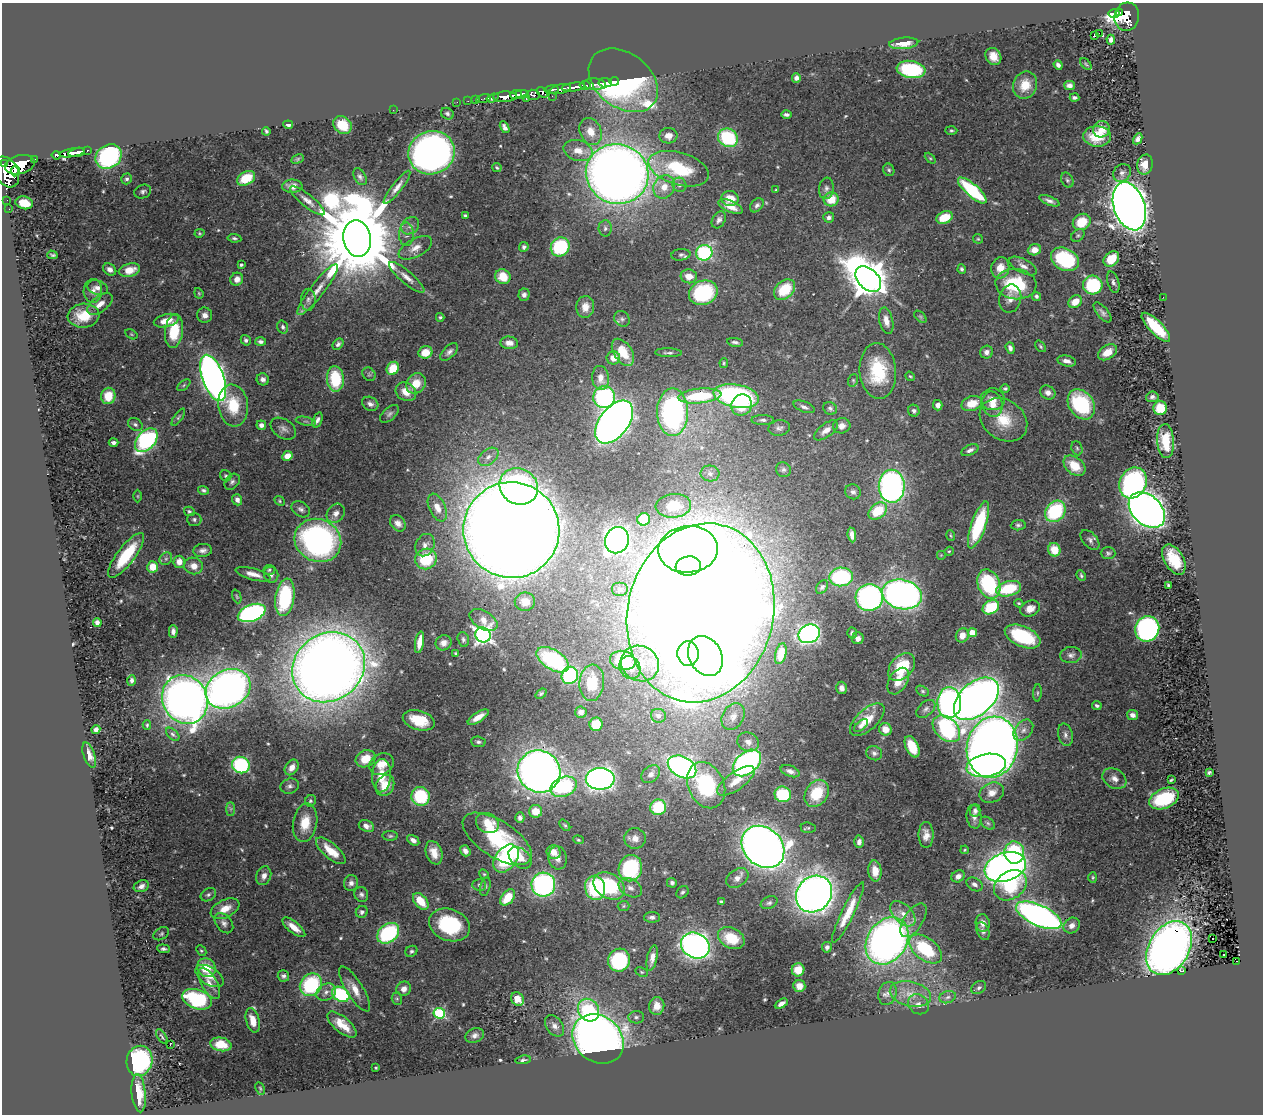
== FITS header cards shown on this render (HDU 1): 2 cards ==
NAXIS1  =                 1261
NAXIS2  =                 1112

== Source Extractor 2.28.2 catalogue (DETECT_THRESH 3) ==
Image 1261 x 1112 px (HDU 1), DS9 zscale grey, 1 PNG px = 1 image px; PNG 1265 x 1116 px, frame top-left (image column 1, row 1112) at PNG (2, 3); each listed source drawn as its Kron ellipse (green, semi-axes under 4 px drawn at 4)
Background 0.422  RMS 0.024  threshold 0.0734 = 3 sigma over >= 5 px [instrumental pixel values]
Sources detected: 538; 1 with non-positive FLUX_AUTO (blend fragments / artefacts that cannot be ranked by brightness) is neither listed nor drawn; of the other 537, the 500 brightest by FLUX_AUTO listed and drawn (37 fainter detections omitted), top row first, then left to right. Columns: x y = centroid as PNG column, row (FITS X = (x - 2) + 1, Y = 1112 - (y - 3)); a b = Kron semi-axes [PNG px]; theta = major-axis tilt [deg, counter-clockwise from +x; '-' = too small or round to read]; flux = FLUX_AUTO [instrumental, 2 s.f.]
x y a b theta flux
1119 13 4 3 - 220
1114 14 5 4 - 970
1127 17 14 12 76 460
1099 33 2 2 - 2100
1094 36 3 3 - 43
1111 40 5 4 - 6
904 43 14 5 5 19
993 56 9 7 -55 18
1086 64 7 4 -45 2.1
1058 65 5 4 - 5.9
911 69 14 8 -8 140
796 78 4 4 - 6.1
623 80 38 27 -37 440
614 81 4 3 - 240
605 83 7 4 -4 170
595 84 11 5 -3 380
585 85 5 3 - 55
1025 85 14 12 68 35
1069 85 5 4 - 7.5
573 87 11 3 8 390
560 89 11 4 14 130
551 90 7 3 7 130
542 93 6 4 -38 160
522 94 6 4 1 140
516 95 5 3 - 180
533 95 6 5 - 190
552 96 2 2 - 8.9
505 97 11 5 3 480
1074 97 5 3 - 4.1
483 98 7 2 14 12
493 98 6 3 19 21
526 99 3 2 - 10
475 100 2 2 - 6.1
468 101 2 2 - 3
457 102 2 2 - 3.9
393 110 2 2 - 61
447 114 6 5 - 3.8
786 115 5 3 - 3.9
288 125 5 3 - 4.7
342 125 10 8 -42 36
505 127 6 4 -61 6
1101 129 8 8 - 16
951 130 6 4 -1 2.8
266 131 4 3 - 2.8
591 132 14 10 -67 25
668 136 9 7 5 16
1097 136 14 10 -3 35
728 138 10 9 - 120
1138 139 6 4 62 6.5
87 150 3 3 - 20
578 151 15 10 -16 21
77 152 8 3 12 230
72 153 13 4 10 300
431 153 23 21 18 840
56 155 4 4 - 56
109 156 14 11 33 240
930 158 6 4 -44 2.2
298 159 6 4 28 2.3
34 160 3 2 - 18
5 164 4 3 - 160
20 165 15 9 14 1000
1145 165 10 8 75 21
497 167 5 3 - 2.1
679 169 31 16 -16 110
889 170 6 5 - 3.5
15 171 5 4 - 210
6 172 16 11 -59 1000
1122 173 9 8 - 6.7
617 174 31 29 -22 2200
360 177 9 5 -60 5.1
246 178 10 6 28 44
127 179 5 5 - 3.8
1067 180 8 5 -62 3.8
679 185 7 7 - 6.9
292 186 10 6 2 10
397 187 20 5 52 11
664 187 12 10 62 20
826 188 11 7 81 6.5
776 190 4 2 - 2
972 190 18 6 -41 160
143 192 9 6 20 4.8
730 199 9 7 -6 26
831 199 7 7 - 34
7 200 2 2 - 2
307 201 22 6 -39 14
1049 201 11 4 -21 6.8
24 203 9 6 -12 36
757 205 8 5 47 4.9
731 206 13 5 -23 18
1129 206 25 15 -71 2900
9 209 2 2 - 2.5
465 215 3 3 - 2.2
829 217 5 5 - 4.8
945 217 8 6 22 44
719 220 9 6 60 7
1082 222 9 8 - 42
410 226 10 8 40 7.4
605 228 8 6 -89 4.4
199 233 5 4 - 2.4
406 234 11 7 88 8.8
1078 235 7 5 42 3.3
234 238 7 4 -7 3.5
357 239 18 14 -80 38000
978 239 5 4 - 1.9
524 247 5 4 - 4
560 247 10 9 - 120
415 248 18 9 28 17
1034 250 7 5 19 14
704 253 8 7 - 210
52 255 5 3 - 2.8
681 255 9 5 6 4.5
1065 259 15 11 -28 140
1111 259 9 6 44 36
241 265 3 3 - 3.2
1023 266 15 7 -27 9.5
1000 268 10 9 - 23
110 269 7 5 -35 9
962 269 4 4 - 3.1
129 270 10 6 15 26
689 276 8 7 - 19
407 277 22 6 -41 14
503 277 8 7 - 30
237 279 6 6 - 12
868 279 15 10 -46 4600
1113 282 11 5 -73 5.5
1016 284 20 15 -5 100
1093 285 10 9 - 120
98 288 10 7 -17 8.6
318 290 32 7 52 25
785 290 12 8 42 56
93 291 12 9 87 12
199 293 5 4 - 2.1
703 293 14 12 23 150
524 295 6 5 - 5.8
1036 296 5 4 - 3.7
1163 297 3 2 - 4.4
1010 299 14 11 77 14
308 300 11 7 87 6.9
1075 302 7 5 38 23
100 304 15 7 37 15
585 307 11 9 86 16
1102 312 12 5 -50 6.3
205 315 7 7 - 9.5
84 316 16 12 6 43
440 317 4 3 - 2.6
920 317 7 4 -44 2.8
622 319 8 7 - 5.3
166 321 13 6 14 24
886 321 13 6 -77 14
283 327 6 5 - 4.3
1156 327 19 6 -45 85
174 331 17 9 84 61
131 334 6 4 -31 2.1
246 340 5 4 - 3.9
261 342 5 4 - 4.9
735 342 8 4 -9 4.6
509 343 9 6 -5 10
338 344 6 4 48 4.5
1041 346 6 4 -51 2.5
1010 348 6 4 -70 6.8
425 352 7 6 - 28
449 352 11 6 45 6.8
623 352 15 9 -57 34
987 352 6 6 - 6.4
1108 352 10 7 32 24
668 353 13 3 -2 4.4
613 358 7 6 - 14
1067 361 9 5 -12 9.2
724 363 5 4 - 2.1
393 368 7 6 - 40
878 371 28 18 -85 97
369 374 7 6 - 3.3
910 376 5 4 - 2
213 378 24 10 -70 1300
601 378 12 8 -85 14
263 379 6 6 - 6.3
335 379 13 8 -85 81
853 380 6 5 - 2.4
416 383 11 9 49 26
184 385 7 4 37 2.6
1005 389 5 4 - 2.8
406 392 11 9 -30 21
1048 392 8 6 -31 8.6
108 396 8 7 - 38
700 396 21 7 6 110
736 396 23 11 -10 350
604 397 11 10 - 220
1152 397 6 5 - 4.8
993 399 12 11 - 19
370 404 8 6 -28 6.8
972 404 10 7 16 29
992 404 13 10 -75 19
1081 404 16 12 -57 130
233 405 21 15 -83 64
742 405 11 10 - 42
938 405 5 5 - 8.9
804 407 11 5 -21 6
830 408 7 6 - 4.3
1160 408 7 7 - 45
914 411 6 5 - 4.7
673 412 24 15 -90 340
390 414 11 6 42 5.5
178 417 10 4 55 3.3
317 420 8 4 69 5.7
763 420 11 5 -1 5.1
1003 420 25 20 -34 51
306 421 10 3 -11 3.2
614 422 25 14 52 1600
135 424 8 6 -33 4.7
261 425 5 4 - 7.1
842 426 9 7 13 11
779 428 11 7 9 6.2
283 429 14 9 -34 9
826 430 14 6 37 13
146 440 14 9 49 290
1166 441 17 8 -86 48
114 443 5 4 - 6
1077 448 7 5 -68 3.3
970 450 9 5 26 5.9
287 456 5 4 - 21
488 457 11 7 38 11
1074 466 12 8 -40 35
783 470 8 7 - 4.8
710 473 9 8 - 7.4
226 476 6 5 - 3
232 482 9 6 49 5.3
1133 483 16 13 61 460
519 486 20 17 -31 360
892 486 16 13 -88 520
203 490 6 4 -19 3.6
853 492 8 7 - 5.3
138 496 6 4 -90 2.1
237 500 6 5 - 8
279 501 5 4 - 2.3
673 506 18 11 5 41
437 507 15 8 -65 18
301 509 10 7 -34 6.5
1147 510 21 14 -43 1500
189 511 5 5 - 3
878 511 10 7 39 55
1055 511 11 9 50 130
336 513 10 8 52 9.1
194 519 7 6 - 4.7
644 519 6 6 - 45
398 523 9 7 -47 9.7
978 525 24 7 71 120
1018 525 7 5 4 3.8
511 530 48 48 - 6400
852 535 7 4 -83 10
951 535 5 3 - 2
318 540 24 21 -27 460
617 540 13 12 - 820
1090 540 12 7 -48 6.7
425 545 11 9 64 10
688 549 30 23 4 1500
203 550 9 6 8 7.5
1054 550 7 6 - 26
949 551 5 4 - 2
1108 553 7 6 - 3.8
126 555 27 9 53 85
941 555 5 5 - 2.1
166 559 7 5 43 4.3
426 559 11 10 - 82
1174 559 16 9 -60 54
179 562 6 5 - 14
194 566 9 8 - 15
688 566 13 9 8 230
153 567 5 5 - 30
269 570 6 5 - 3
253 574 18 5 -15 14
271 575 8 7 - 6.5
1081 575 6 4 -65 3
841 577 12 9 6 140
989 584 15 11 -67 160
1168 585 4 3 - 2.4
822 587 7 5 55 3.9
1009 589 13 7 15 73
620 590 8 7 - 6
902 594 20 14 -12 780
237 596 7 4 -69 2.3
285 597 19 9 82 120
869 598 13 13 - 420
525 602 10 9 - 16
1019 603 5 3 - 2.1
991 607 9 6 30 80
1030 609 10 7 24 14
252 613 14 8 21 350
701 613 90 73 77 10000
483 620 15 9 -30 17
97 622 4 4 - 6.3
1147 629 13 12 - 340
173 631 6 4 90 7.2
852 633 5 4 - 4
972 633 4 4 - 44
809 634 11 9 23 410
483 635 8 7 - 640
962 635 7 6 - 15
1023 637 19 10 -23 110
858 638 6 5 - 8
463 639 8 5 -74 4.2
419 642 11 4 80 19
444 643 8 7 - 10
456 653 3 3 - 2.2
688 654 12 10 -87 400
781 654 10 5 76 23
1071 655 11 8 5 7.7
705 656 21 16 -62 1500
553 660 18 10 -32 150
623 660 13 9 -13 80
640 663 19 17 -29 45
328 667 38 33 37 3100
630 667 12 10 -61 16
902 667 16 11 47 68
570 675 9 8 - 160
132 680 5 4 - 4.7
898 681 14 9 59 22
592 683 18 12 86 41
842 688 6 5 - 7.5
228 689 23 18 28 1200
923 691 7 4 -28 2.7
1037 693 8 3 86 2.5
541 694 6 4 39 2.4
185 699 25 22 -61 1500
976 699 26 16 41 1800
949 703 15 12 87 480
1097 706 5 3 - 3.5
926 709 11 7 42 5.7
581 712 6 5 - 7.3
1132 715 6 5 - 6.9
658 716 7 7 - 8.8
478 717 12 5 33 18
733 717 14 10 60 14
419 720 16 9 -16 42
867 720 21 10 42 32
596 724 7 6 - 49
147 725 5 4 - 2.2
861 726 8 4 39 5.2
885 729 6 6 - 15
946 729 16 11 -42 270
96 730 4 4 - 5.4
1023 730 12 8 50 10
173 734 8 5 -43 3.6
1065 735 11 7 -76 7.1
478 742 7 5 -5 4.2
748 742 11 9 -22 12
912 747 11 6 -64 43
992 747 31 25 78 2200
874 753 8 7 - 5.1
89 755 13 5 -71 14
366 759 10 8 24 34
747 763 16 10 41 450
382 764 13 10 28 21
241 765 9 8 - 180
986 765 20 11 10 440
292 767 8 6 55 12
682 767 15 10 -29 560
539 771 22 21 - 1400
790 771 10 5 -20 7.2
1209 773 4 4 - 3.4
651 774 10 7 41 7.9
382 776 16 9 86 30
600 779 14 11 1 740
1114 779 13 9 -31 12
1171 780 4 3 - 2.2
736 781 22 9 36 29
385 785 11 8 61 30
706 785 24 18 -65 150
290 786 9 7 21 5.8
564 787 14 9 20 160
817 793 14 11 56 58
992 793 13 9 25 18
783 794 8 8 - 97
420 796 9 9 - 110
1164 799 16 9 23 110
310 801 6 5 - 2.8
658 807 8 8 - 75
231 809 7 4 90 3.3
536 811 6 6 - 29
975 811 6 5 - 5.8
974 817 12 7 -84 9.6
520 818 5 4 - 5
305 823 19 12 80 38
487 823 12 9 -26 27
988 823 8 5 -36 4.4
565 825 7 4 -51 2.6
366 826 8 5 -21 10
808 828 7 5 -6 2.9
926 835 13 7 -90 14
390 836 7 5 0 3.1
635 838 11 10 - 14
497 839 39 18 -33 140
413 840 7 4 -35 7.8
578 840 5 4 - 2.1
859 842 6 5 - 7.1
763 847 23 19 -43 1900
965 850 4 3 - 2.1
331 851 18 7 -41 33
465 851 6 5 - 6.9
554 852 7 7 - 15
434 853 12 8 -70 20
1014 853 11 10 - 110
506 858 15 10 53 150
520 858 13 9 -41 21
558 858 12 9 -81 10
1005 867 21 14 18 1300
630 868 13 11 71 170
875 871 10 6 -85 18
484 874 5 4 - 2.3
264 876 9 7 70 9.3
958 876 7 5 32 8.9
1093 877 5 4 - 1.9
737 878 12 8 35 12
351 883 8 7 - 7
672 883 5 4 - 4.2
974 884 9 6 -30 6.3
479 885 7 5 -2 3.8
543 885 12 12 - 330
1010 885 18 13 36 120
141 886 8 5 22 8.1
485 886 10 5 77 3.8
609 886 17 12 -32 140
595 888 12 10 -78 120
630 888 12 8 -29 11
682 892 7 5 46 3.5
361 894 7 6 - 5.2
814 894 19 17 47 1500
208 895 8 6 32 4.6
508 897 9 6 51 40
421 901 10 6 -49 38
721 902 4 3 - 3.6
769 903 9 6 24 5
624 906 6 5 - 2.4
225 909 15 9 26 23
362 912 6 5 - 4.2
848 912 33 6 64 36
903 914 15 9 -46 17
1039 915 24 10 -24 830
652 917 8 5 -1 5.4
913 920 19 9 56 14
224 923 11 7 -51 8
983 923 9 7 -82 11
449 925 21 16 -20 120
1072 926 8 7 - 8.5
294 927 14 5 -38 19
983 931 9 6 -67 5.5
388 933 12 9 40 170
161 934 8 5 33 3.3
731 938 14 10 -27 52
1213 938 3 3 - 29
887 941 25 19 56 950
695 946 15 12 -31 830
827 947 5 5 - 4.5
1169 948 29 20 59 1500
164 949 6 4 -5 4.4
925 949 19 11 -38 100
201 951 6 4 -48 2.5
411 951 6 5 - 3.2
1224 955 3 2 - 2.9
652 958 13 5 77 12
619 960 11 11 - 160
1236 961 3 2 - 7.9
206 968 10 9 - 40
798 970 6 6 - 28
1182 971 4 3 - 11
642 972 6 4 -27 2.2
210 976 15 9 -32 18
283 976 6 5 - 4.7
209 983 17 8 -61 17
311 985 12 10 50 160
799 986 6 6 - 14
979 988 8 6 34 4.4
355 989 26 8 -58 24
404 989 7 7 - 11
326 992 10 8 32 9.9
888 993 12 9 74 11
341 994 9 7 -31 130
910 994 21 12 -13 31
948 997 8 6 18 6.1
197 999 15 9 -19 170
397 999 6 5 - 2.7
517 999 7 6 - 20
781 1004 7 3 30 7.5
918 1004 11 9 -40 12
657 1006 9 7 84 16
588 1010 12 10 -54 100
439 1013 6 5 - 180
636 1017 8 6 3 4.6
253 1020 12 6 -75 22
342 1024 18 8 -40 29
554 1026 12 8 -52 9.2
475 1035 9 7 19 6.9
162 1036 8 2 -57 2.6
598 1039 27 23 -39 1600
221 1044 11 6 -11 33
170 1045 3 2 - 23
523 1060 7 4 10 3.3
139 1061 15 13 78 220
376 1068 3 2 - 1.9
260 1088 6 3 -63 1.9
139 1093 19 7 -85 33
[37 fainter detections neither listed nor drawn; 1 non-positive-flux detection neither listed nor drawn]